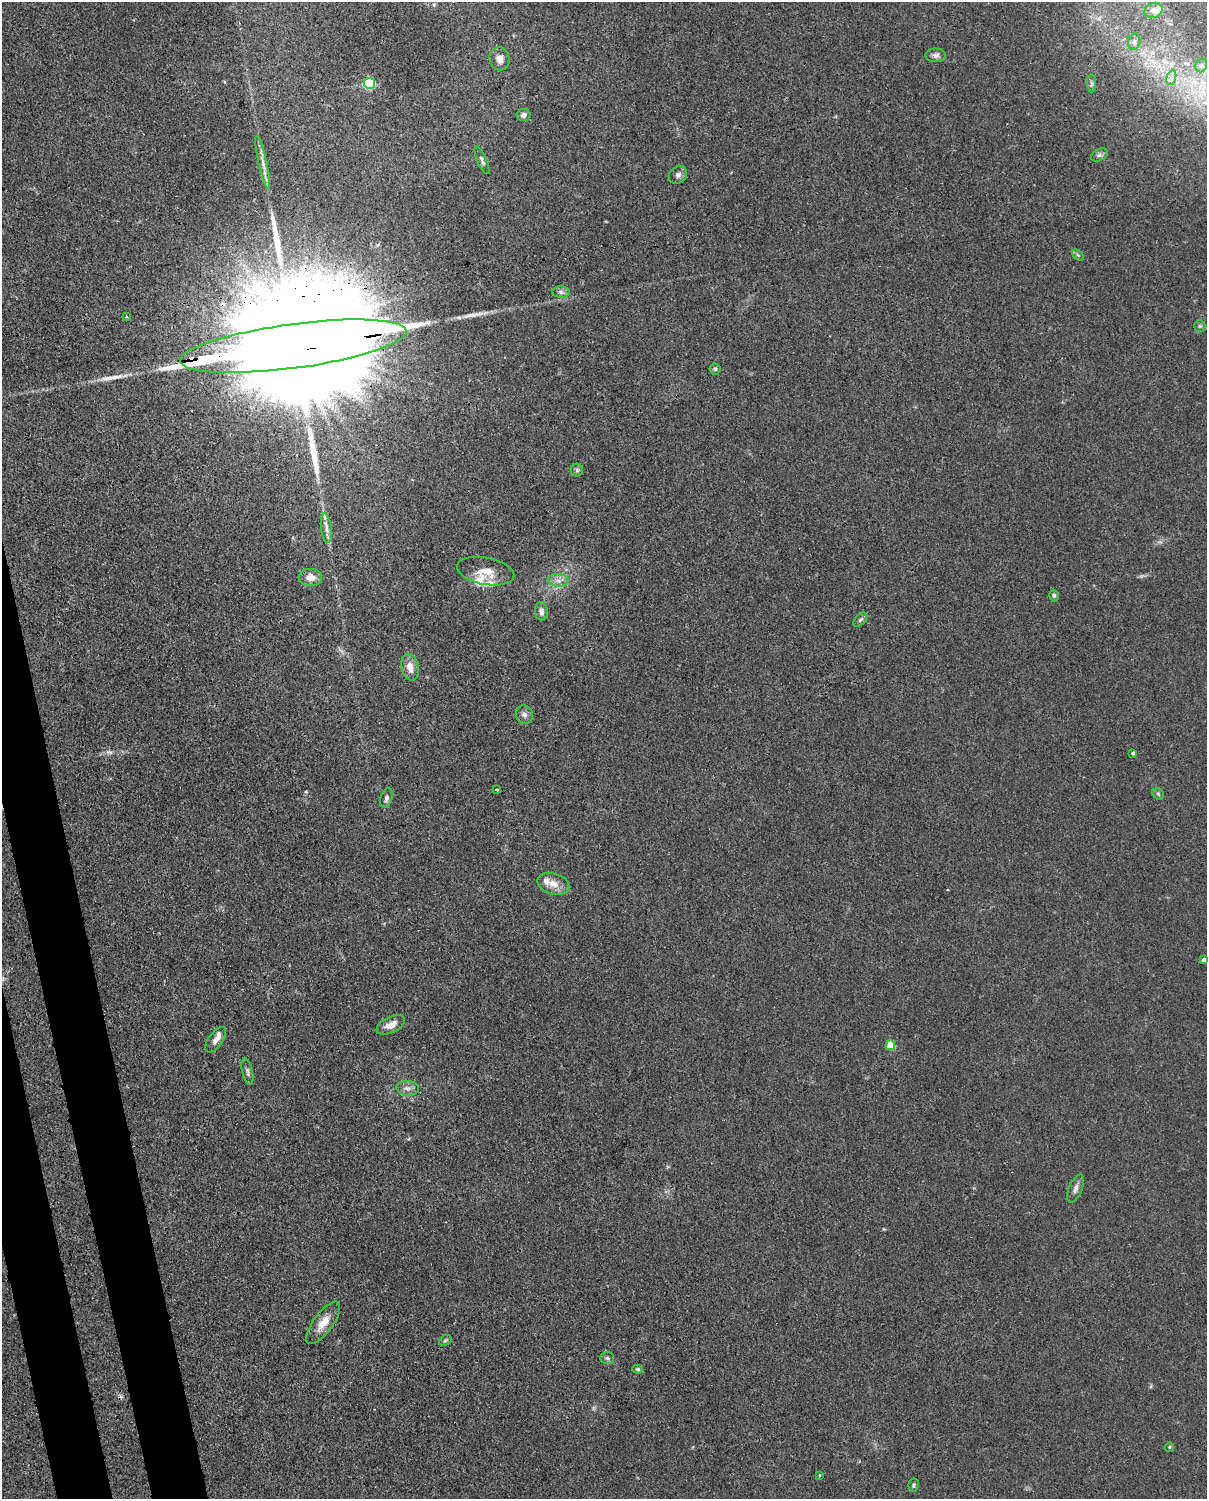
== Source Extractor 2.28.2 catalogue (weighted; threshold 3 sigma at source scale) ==
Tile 7 of 4 x 3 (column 3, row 2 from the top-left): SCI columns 2502-3706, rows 1761-3257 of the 5001 x 4906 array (HDU 1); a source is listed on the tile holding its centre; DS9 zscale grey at full resolution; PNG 1209 x 1501 px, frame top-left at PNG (2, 2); each listed source drawn as its Kron ellipse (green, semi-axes under 4 px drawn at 4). Shown black and unused: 4% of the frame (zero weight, under 3 of 4 exposures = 7% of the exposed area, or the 3 px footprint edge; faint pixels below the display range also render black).
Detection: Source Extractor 2.28.2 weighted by HDU 2 'WHT'; one run over the whole footprint, this tile lists its part. Background 0.0269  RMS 0.0028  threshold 0.0128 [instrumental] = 3 sigma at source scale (4.5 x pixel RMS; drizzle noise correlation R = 1.50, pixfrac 1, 0.05/0.05 arcsec/px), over >= 5 px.
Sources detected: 57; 1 too faint to see at this stretch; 1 cosmic-ray / hot-pixel residue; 2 long thin detections or spike segments (spike, bleed or trail) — neither listed nor drawn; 5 inside a brighter listed object's ellipse — not listed separately; the other 48 listed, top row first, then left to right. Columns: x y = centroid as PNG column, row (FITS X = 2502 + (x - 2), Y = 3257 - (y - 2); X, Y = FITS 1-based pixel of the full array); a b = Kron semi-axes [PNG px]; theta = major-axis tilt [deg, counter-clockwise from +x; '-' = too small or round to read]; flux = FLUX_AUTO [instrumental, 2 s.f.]
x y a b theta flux
1153 10 9 7 20 1.2
1134 42 8 6 77 0.94
935 55 10 7 2 1.1
499 59 12 10 -75 2
1201 65 7 5 68 0.78
1171 78 7 4 73 1.1
369 83 5 5 - 33
1091 83 9 4 -88 0.6
524 115 7 6 - 1.1
1099 155 9 5 26 0.82
482 160 15 4 -67 0.96
263 162 27 4 -78 2.1
678 175 10 8 43 1.1
1078 255 7 4 -45 0.42
561 292 8 6 -1 0.77
126 317 3 2 - 0.34
1200 326 6 5 - 0.51
293 346 114 22 8 43000
715 369 5 5 - 0.52
577 470 6 6 - 0.59
326 528 15 5 -83 1.5
486 571 29 13 -11 5.2
310 577 11 8 -2 2.7
558 580 10 6 -3 1.6
1054 596 6 4 -75 0.5
541 611 9 6 -84 1.3
860 620 8 5 45 0.64
410 667 13 8 -76 3
524 715 9 8 - 1.3
1133 753 3 3 - 0.49
497 789 3 2 - 0.27
1158 794 6 5 - 0.48
386 798 10 6 71 1.1
554 884 16 10 -16 3
1203 960 4 3 - 0.93
391 1025 15 8 26 2.6
216 1040 15 7 54 2.1
890 1045 5 5 - 9.5
247 1072 14 5 -78 0.95
407 1088 11 7 -4 1.4
1076 1188 15 6 68 1.5
323 1323 25 9 54 4.2
445 1340 7 5 30 0.47
607 1358 7 6 - 0.63
638 1369 5 4 - 0.39
1169 1447 4 4 - 0.31
819 1475 4 2 - 0.22
914 1485 6 5 - 0.57
Overlapping masked pixels (flux is a lower limit): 1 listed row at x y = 293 346